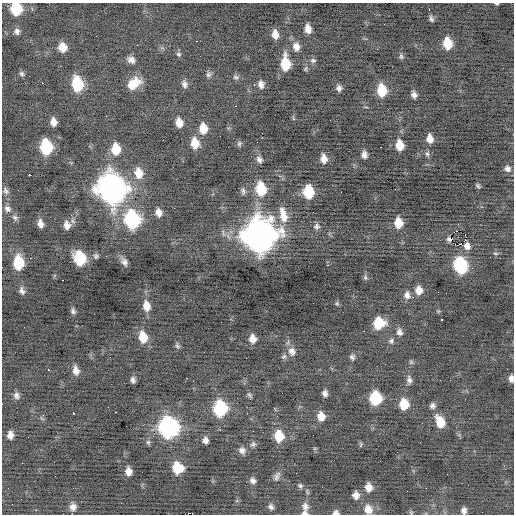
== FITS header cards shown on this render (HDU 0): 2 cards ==
NAXIS1  =                  512 / Axis length
NAXIS2  =                  512 / Axis length

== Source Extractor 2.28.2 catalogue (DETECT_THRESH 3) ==
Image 512 x 512 px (HDU 0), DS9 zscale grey, 1 PNG px = 1 image px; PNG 516 x 516 px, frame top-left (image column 1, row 512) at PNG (2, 3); no overlay
Background -0.0663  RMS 0.84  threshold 2.52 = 3 sigma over >= 5 px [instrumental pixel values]
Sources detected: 154; all 154 listed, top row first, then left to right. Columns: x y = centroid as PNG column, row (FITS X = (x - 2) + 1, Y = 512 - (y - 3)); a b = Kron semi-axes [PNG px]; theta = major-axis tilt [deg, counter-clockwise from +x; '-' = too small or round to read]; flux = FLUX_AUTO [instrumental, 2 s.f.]
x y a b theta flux
497 4 5 3 - 65
16 9 9 8 - 2600
429 9 3 2 - 61
431 19 8 5 -73 140
308 29 8 6 -79 480
17 31 8 8 - 230
275 34 9 6 -79 490
196 41 2 2 - 260
448 43 10 8 -81 1300
63 47 9 8 - 690
296 47 11 9 -77 410
179 54 7 6 - 120
401 56 8 5 -88 120
131 60 11 8 -29 320
313 60 8 6 -1 150
285 64 13 7 -86 1700
306 69 8 4 81 99
22 74 7 6 - 140
208 74 8 7 - 160
236 77 8 6 -5 140
42 83 2 2 - 200
134 83 16 11 36 1100
77 84 11 8 -80 3200
184 84 10 7 -72 240
261 84 8 6 -82 300
254 85 3 2 - 120
339 88 7 6 - 210
382 90 11 8 -82 1600
414 95 7 5 -70 240
235 106 3 2 - 340
293 118 6 3 -72 66
53 122 8 6 -81 370
179 123 8 6 -79 560
203 128 11 8 -84 840
262 133 2 2 - 98
430 139 9 7 -82 470
119 143 2 2 - 70
195 143 11 8 -72 880
239 144 8 6 60 120
400 145 9 7 -83 890
46 147 11 8 -83 3600
381 147 3 2 - 120
116 149 12 8 -87 1200
427 154 7 6 - 130
364 155 7 5 -82 270
251 156 2 2 - 94
259 159 8 6 -55 210
324 159 9 6 -81 420
507 169 8 7 - 230
139 173 14 10 -78 820
29 175 3 2 - 150
478 186 5 3 - 94
111 188 15 13 -73 55000
261 189 12 9 -80 2000
6 191 11 7 -64 210
243 191 10 6 -88 170
308 192 10 8 -84 1900
7 209 10 9 - 280
159 212 9 7 -78 360
71 215 4 4 - 72
283 215 21 10 -77 840
15 218 8 7 - 200
132 220 12 10 -78 7300
398 223 9 7 -84 890
40 224 9 6 -76 350
67 225 10 8 -81 400
317 226 8 8 - 190
259 235 15 14 - 76000
465 235 2 2 - 950
450 239 5 3 - 46
455 244 2 2 - 94
460 244 5 3 - 190
467 246 10 8 -73 330
495 253 8 4 -1 80
96 256 6 6 - 120
30 258 3 2 - 67
79 258 10 8 -75 3400
124 262 9 7 -61 240
18 263 11 8 -87 2200
327 265 4 2 - 39
460 265 11 9 -77 4800
2 267 2 2 - 54
365 277 7 5 -89 110
63 280 3 2 - 120
419 290 9 8 - 480
22 291 10 6 -70 220
407 295 10 8 -76 300
337 303 6 5 - 85
146 306 11 8 -80 610
73 311 6 5 - 150
94 314 2 2 - 31
442 320 3 2 - 330
221 322 2 2 - 97
379 323 9 9 - 1600
82 325 2 2 - 33
364 331 2 2 - 160
399 332 9 7 -76 240
143 337 12 8 -78 1000
252 339 8 7 - 490
391 341 8 7 - 160
177 346 8 6 -74 120
292 352 13 9 -70 460
284 356 8 6 37 140
352 357 7 7 - 160
246 358 2 2 - 200
411 362 6 6 - 100
385 364 2 2 - 33
48 370 2 2 - 530
76 371 10 7 -79 400
187 378 2 2 - 440
511 378 7 5 -86 260
133 380 6 4 -84 180
409 380 10 7 -81 230
325 393 6 5 - 220
16 395 9 7 -70 230
249 395 7 4 -5 120
376 398 9 8 - 3000
404 404 9 8 - 1300
432 406 8 7 - 190
220 408 11 9 -87 4800
115 412 2 2 - 490
73 413 3 3 - 370
321 416 9 8 - 590
42 418 8 3 -45 75
440 422 12 8 -67 1000
169 427 12 10 -80 17000
10 435 8 6 86 350
279 436 11 9 -83 1300
205 440 7 6 - 250
148 442 7 5 -73 110
420 442 2 2 - 40
253 444 8 7 - 160
361 445 8 4 89 75
242 450 10 9 - 260
54 462 3 2 - 45
22 463 2 2 - 32
177 468 10 9 - 1600
128 471 8 6 -83 400
447 474 2 2 - 40
277 476 13 7 65 240
253 481 8 6 -36 230
300 486 7 6 - 140
369 487 10 8 -83 470
307 492 9 4 -64 110
356 495 8 7 - 350
73 507 9 8 - 350
271 507 8 6 -54 190
305 507 11 9 -78 330
368 509 11 9 -70 580
36 510 2 2 - 180
464 510 7 6 - 240
411 512 6 5 - 86
304 513 8 5 -1 180
336 513 8 6 -2 190
At the frame edge (FLAGS 8, measured only in part): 9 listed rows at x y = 497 4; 16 9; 2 267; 511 378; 368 509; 464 510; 411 512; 304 513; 336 513